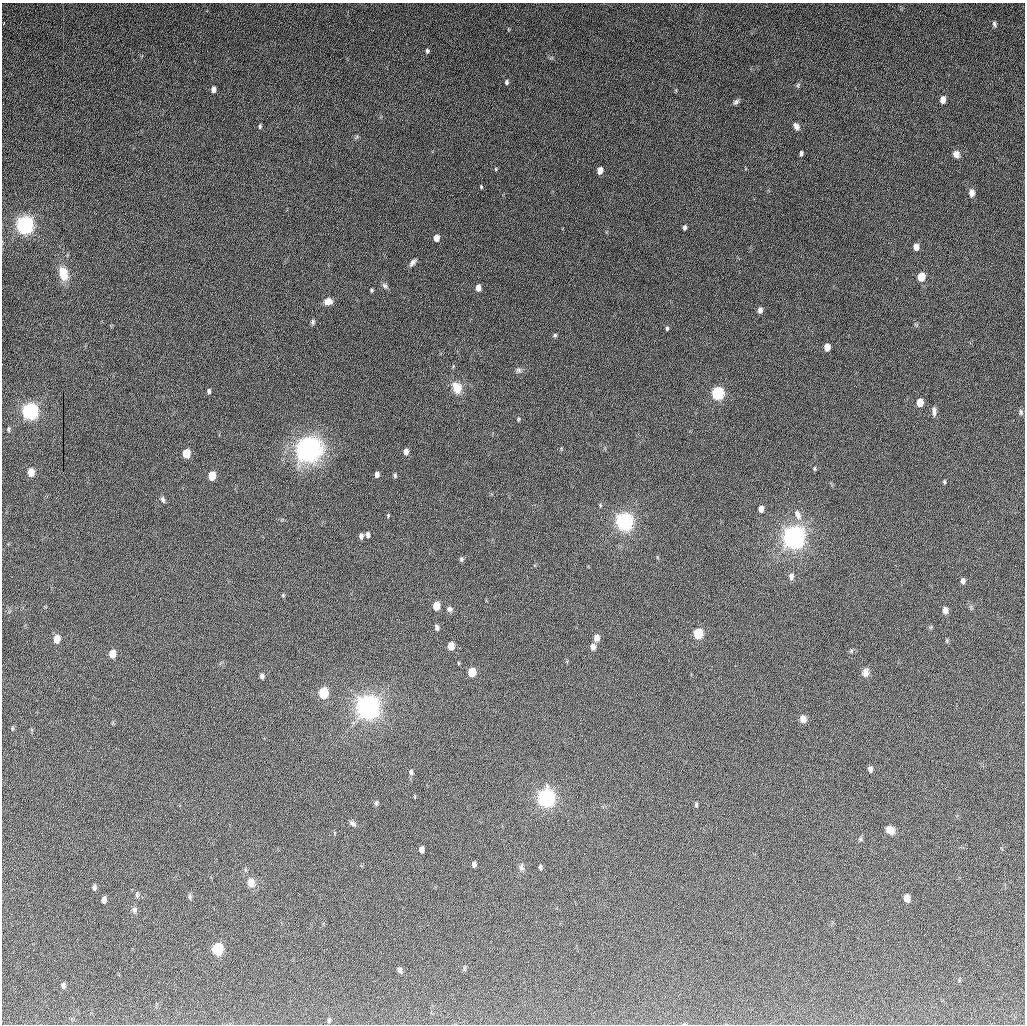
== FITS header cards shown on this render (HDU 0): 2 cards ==
NAXIS1  =                 1023
NAXIS2  =                 1022

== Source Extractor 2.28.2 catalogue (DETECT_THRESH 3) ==
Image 1023 x 1022 px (HDU 0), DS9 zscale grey, 1 PNG px = 1 image px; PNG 1027 x 1026 px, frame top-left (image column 1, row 1022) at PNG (2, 3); no overlay
Background 815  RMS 33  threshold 97.8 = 3 sigma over >= 5 px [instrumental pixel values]
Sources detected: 107; all 107 listed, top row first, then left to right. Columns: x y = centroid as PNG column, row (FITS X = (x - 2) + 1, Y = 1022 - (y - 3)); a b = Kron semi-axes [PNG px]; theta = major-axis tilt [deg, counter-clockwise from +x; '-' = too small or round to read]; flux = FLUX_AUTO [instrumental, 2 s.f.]
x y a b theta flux
4 23 3 3 - 9.6e+03
994 24 9 5 -67 5.1e+03
427 51 6 5 - 4.4e+03
507 82 5 4 - 4.9e+03
798 85 6 4 72 3.2e+03
213 90 6 4 89 1.1e+04
942 100 6 4 82 1.7e+04
736 102 9 5 41 5.4e+03
260 126 5 3 - 3.6e+03
796 126 10 7 -58 9.0e+03
801 153 5 3 - 5.2e+03
956 154 8 7 - 1.3e+04
496 169 5 3 - 2.2e+03
600 170 6 4 83 2.0e+04
481 187 4 3 - 2.3e+03
972 193 9 6 -89 1.1e+04
25 225 7 6 - 1.6e+06
684 227 5 3 - 4.7e+03
436 238 6 4 86 1.9e+04
916 247 6 5 - 1.5e+04
413 262 11 5 50 7.6e+03
63 274 16 9 -76 3.7e+04
921 277 6 5 - 5.3e+04
385 286 9 6 -45 6.1e+03
478 288 6 4 89 1.8e+04
371 290 4 3 - 2.9e+03
328 301 9 7 11 1.4e+04
760 310 8 6 71 7.0e+03
313 322 7 5 -80 4.5e+03
667 328 5 4 - 3.4e+03
555 335 5 4 - 3.3e+03
827 347 6 5 - 2.5e+04
2 364 2 2 - 6.8e+03
519 370 8 6 -1 6.0e+03
457 388 14 11 -69 3.1e+04
209 391 5 4 - 4.7e+03
717 393 7 5 85 4.0e+05
920 403 6 5 - 4.0e+04
30 411 7 6 - 1.2e+06
934 411 11 4 -88 7.9e+03
1021 412 9 5 -89 4.5e+03
518 419 5 4 - 2.5e+03
9 429 6 4 77 3.5e+03
309 450 30 27 34 2.4e+05
406 452 6 4 88 1.4e+04
186 453 6 5 - 7.2e+04
815 469 6 4 -85 2.6e+03
31 472 8 7 - 1.5e+04
377 474 5 4 - 1.1e+04
395 475 6 4 -86 3.3e+03
212 476 6 5 - 6.6e+04
944 482 5 4 - 2.9e+03
163 500 9 5 -68 5.1e+03
600 505 5 3 - 2.5e+03
761 509 6 5 - 1.6e+04
798 515 14 8 -68 1.8e+04
388 516 5 4 - 2.4e+03
624 522 7 6 - 1.6e+06
368 535 5 4 - 7.0e+03
361 536 6 4 83 7.9e+03
794 537 8 7 - 3.0e+06
461 559 6 6 - 3.8e+03
791 576 7 5 89 9.9e+03
963 581 6 4 86 8.8e+03
283 595 5 4 - 2.3e+03
436 606 6 5 - 5.1e+04
450 609 7 6 - 6.5e+03
945 610 7 5 -81 1.1e+04
437 627 6 5 - 6.5e+03
698 633 6 5 - 1.5e+05
597 638 8 7 - 1.1e+04
57 639 6 5 - 3.4e+04
947 641 6 4 -72 2.7e+03
451 646 6 5 - 3.9e+04
593 647 8 6 87 9.4e+03
851 651 6 4 47 3.2e+03
112 654 6 5 - 3.9e+04
471 672 6 5 - 6.9e+04
866 672 10 8 79 1.2e+04
262 676 5 4 - 5.3e+03
323 693 7 5 87 1.8e+05
368 707 8 7 - 3.4e+06
803 719 8 7 - 1.2e+04
12 728 6 3 89 2.4e+03
870 769 5 4 - 8.1e+03
411 772 7 5 -85 5.7e+03
546 798 7 6 - 1.5e+06
376 803 7 5 -89 4.1e+03
696 805 5 4 - 3.5e+03
353 823 9 6 -21 5.8e+03
890 830 10 8 -32 1.5e+04
860 839 6 4 -72 2.9e+03
421 849 6 4 -89 1.2e+04
474 864 5 4 - 6.7e+03
521 867 10 6 -88 7.4e+03
540 867 5 4 - 4.5e+03
251 883 11 9 -82 1.7e+04
94 887 6 5 - 5.7e+03
137 895 7 5 90 3.9e+03
190 896 7 5 -90 4.2e+03
906 898 6 5 - 2.3e+04
104 900 6 4 85 8.9e+03
134 910 9 6 76 6.8e+03
217 949 7 6 - 2.8e+05
400 970 7 5 -73 5.5e+03
63 986 6 5 - 5.9e+03
329 1020 6 5 - 3.4e+03
At the frame edge (FLAGS 8, measured only in part): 2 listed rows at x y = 4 23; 2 364